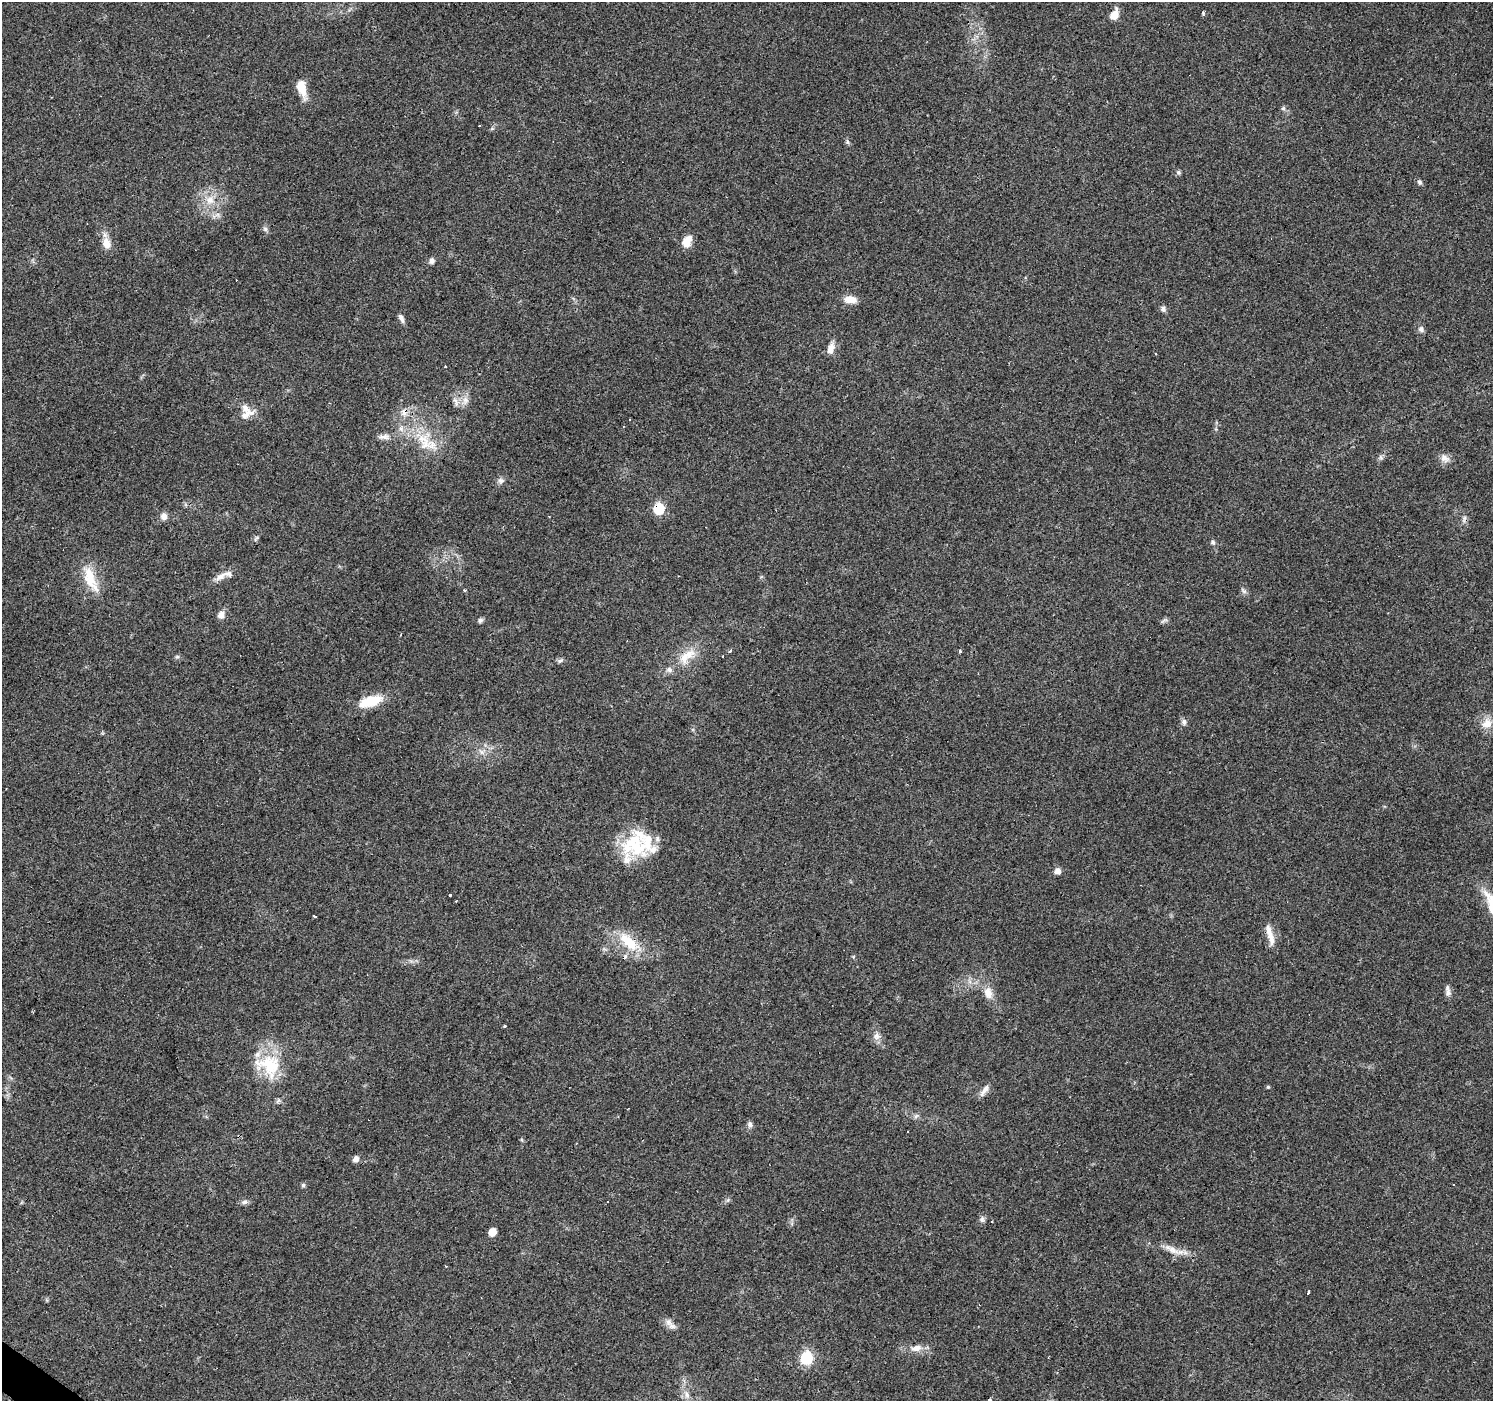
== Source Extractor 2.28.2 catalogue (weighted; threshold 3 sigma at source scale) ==
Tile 7 of 4 x 4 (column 3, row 2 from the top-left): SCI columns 2984-4474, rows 2969-4367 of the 5968 x 6005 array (HDU 1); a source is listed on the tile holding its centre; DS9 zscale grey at full resolution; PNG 1495 x 1403 px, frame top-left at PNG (2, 2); no overlay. Shown black and unused: <1% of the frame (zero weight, under 3 of 4 exposures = <1% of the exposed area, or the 3 px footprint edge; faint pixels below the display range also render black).
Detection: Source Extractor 2.28.2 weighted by HDU 2 'WHT'; one run over the whole footprint, this tile lists its part. Background 0.0939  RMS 0.0067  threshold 0.0302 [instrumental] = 3 sigma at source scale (4.5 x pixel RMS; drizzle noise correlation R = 1.50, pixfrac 1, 0.0396/0.0396 arcsec/px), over >= 5 px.
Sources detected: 90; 9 cosmic-ray / hot-pixel residue — not listed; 6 inside a brighter listed object's ellipse — not listed separately; the other 75 listed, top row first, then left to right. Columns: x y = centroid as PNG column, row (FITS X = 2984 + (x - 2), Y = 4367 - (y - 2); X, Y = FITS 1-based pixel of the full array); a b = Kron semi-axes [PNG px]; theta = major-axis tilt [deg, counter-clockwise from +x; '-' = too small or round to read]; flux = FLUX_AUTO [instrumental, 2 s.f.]
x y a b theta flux
1203 13 5 3 - 2
1114 15 9 8 - 7.8
302 88 21 10 -76 10
1283 108 6 5 - 1.2
847 142 7 4 -87 1.2
1178 172 7 5 -72 1.3
1419 182 8 5 -42 1.4
210 200 12 11 - 7.2
265 229 7 5 -47 1.6
687 241 14 10 65 7.6
106 243 15 9 -81 7
432 261 8 6 85 2.1
850 300 16 8 -8 6.6
1163 309 7 6 - 2.1
401 318 12 5 -63 2.4
1421 329 8 7 - 2.3
831 349 14 8 69 5.7
445 366 3 2 - 0.9
465 400 12 8 -90 4.4
456 401 14 5 -70 3
404 412 11 9 -65 4.4
246 414 22 10 38 6.9
630 419 3 3 - 1
401 429 6 6 - 1.9
384 437 16 7 2 3.8
425 444 32 18 -11 21
1381 457 7 5 -60 1.4
1445 458 13 9 -33 4.4
501 481 7 7 - 2.2
659 509 7 6 - 39
164 516 9 8 - 3.7
1213 542 6 6 - 1.4
220 576 16 8 33 5
90 578 32 14 -73 18
465 590 3 3 - 1.3
1244 591 8 5 -45 1.6
221 615 10 7 77 4
480 620 7 5 36 1.5
1164 620 12 2 17 0.93
730 651 3 3 - 1.8
960 651 3 3 - 1.8
177 656 6 4 1 1
687 656 29 13 37 14
370 701 29 12 18 19
1184 722 8 6 89 2.1
1487 724 14 13 - 7.9
482 752 7 6 - 2.2
634 845 37 33 67 40
1057 871 7 7 - 3.2
450 894 3 3 - 2.3
315 916 3 3 - 1.5
1269 931 19 8 -81 6.3
629 942 32 14 -43 21
624 958 3 3 - 3
988 993 16 11 -68 6.9
1448 993 11 8 -78 3
505 1026 3 3 - 1.4
876 1036 10 8 76 3.3
269 1065 37 29 -24 32
1268 1087 5 4 - 0.72
984 1090 19 6 56 3.7
750 1124 8 6 -76 2.1
907 1131 3 3 - 2
356 1159 7 6 - 2.8
303 1185 5 5 - 1.3
244 1202 10 5 12 2
982 1219 9 6 89 1.9
992 1222 3 2 - 0.65
492 1232 6 6 - 8.3
1173 1250 21 8 -31 6.9
1308 1293 3 3 - 4.4
671 1326 11 8 -43 3.8
917 1348 12 8 26 4.7
806 1358 7 7 - 70
687 1395 10 6 -79 3.1
Overlapping masked pixels (flux is a lower limit): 4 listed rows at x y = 404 412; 659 509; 687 656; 629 942
Unlisted compact peaks at least as high as the median listed source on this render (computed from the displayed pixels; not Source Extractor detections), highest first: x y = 560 661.